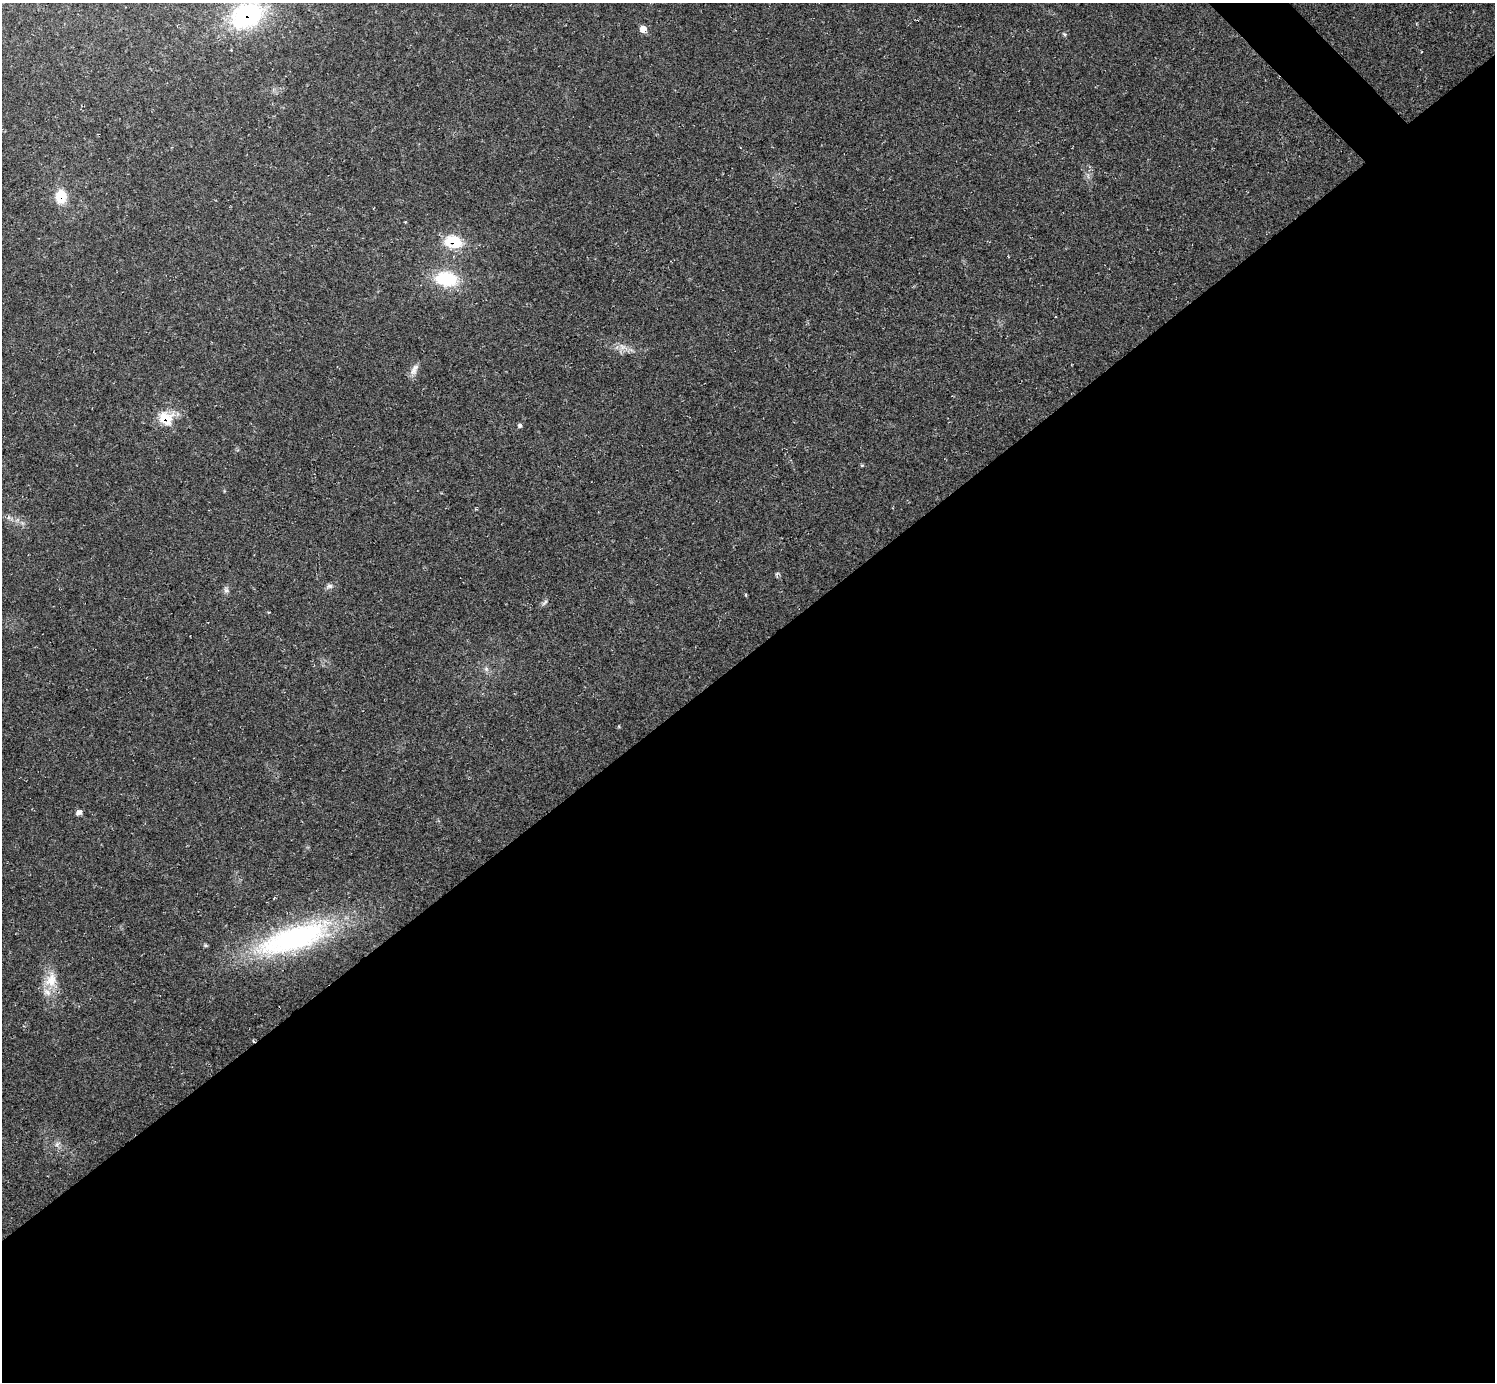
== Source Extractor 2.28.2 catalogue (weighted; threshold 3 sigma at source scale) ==
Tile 15 of 4 x 4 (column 3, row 4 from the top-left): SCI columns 2986-4478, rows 296-1675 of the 5970 x 5968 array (HDU 1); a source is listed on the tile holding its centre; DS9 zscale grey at full resolution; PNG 1497 x 1384 px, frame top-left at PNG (2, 3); no overlay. Shown black and unused: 53% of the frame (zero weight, under 2 of 3 exposures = <1% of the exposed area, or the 3 px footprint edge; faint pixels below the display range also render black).
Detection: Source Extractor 2.28.2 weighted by HDU 2 'WHT'; one run over the whole footprint, this tile lists its part. Background 0.0355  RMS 0.0063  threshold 0.0283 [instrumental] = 3 sigma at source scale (4.5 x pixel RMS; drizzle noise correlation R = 1.50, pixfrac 1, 0.05/0.05 arcsec/px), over >= 5 px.
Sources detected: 24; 1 inside a brighter listed object's ellipse — not listed separately; the other 23 listed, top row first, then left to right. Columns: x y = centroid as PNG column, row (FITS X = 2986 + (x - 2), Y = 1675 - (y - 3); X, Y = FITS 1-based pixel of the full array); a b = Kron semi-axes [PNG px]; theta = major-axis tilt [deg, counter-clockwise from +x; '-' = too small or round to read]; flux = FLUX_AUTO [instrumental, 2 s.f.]
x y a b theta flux
247 15 35 25 23 83
643 29 8 7 - 4.7
1065 34 5 5 - 0.93
61 196 14 11 86 16
453 242 19 13 -11 23
446 279 24 15 -7 36
623 347 17 8 -26 5.2
414 369 17 8 63 4.1
165 418 12 11 - 23
520 426 5 5 - 1.4
9 517 6 4 71 1.2
22 523 8 5 -45 1.8
777 574 7 4 45 0.95
329 586 10 7 19 2.1
226 590 10 7 -87 2
746 595 5 3 - 0.67
545 602 12 4 49 1.5
486 669 7 6 - 1.8
79 812 7 6 - 2.4
294 938 91 28 19 130
205 945 6 5 - 0.92
51 980 25 17 85 14
57 1144 9 7 52 2.4
Overlapping masked pixels (flux is a lower limit): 4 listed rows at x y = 247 15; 61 196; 453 242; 165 418
Isophote crosses this tile's border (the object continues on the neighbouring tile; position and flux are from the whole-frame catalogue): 1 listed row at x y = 247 15